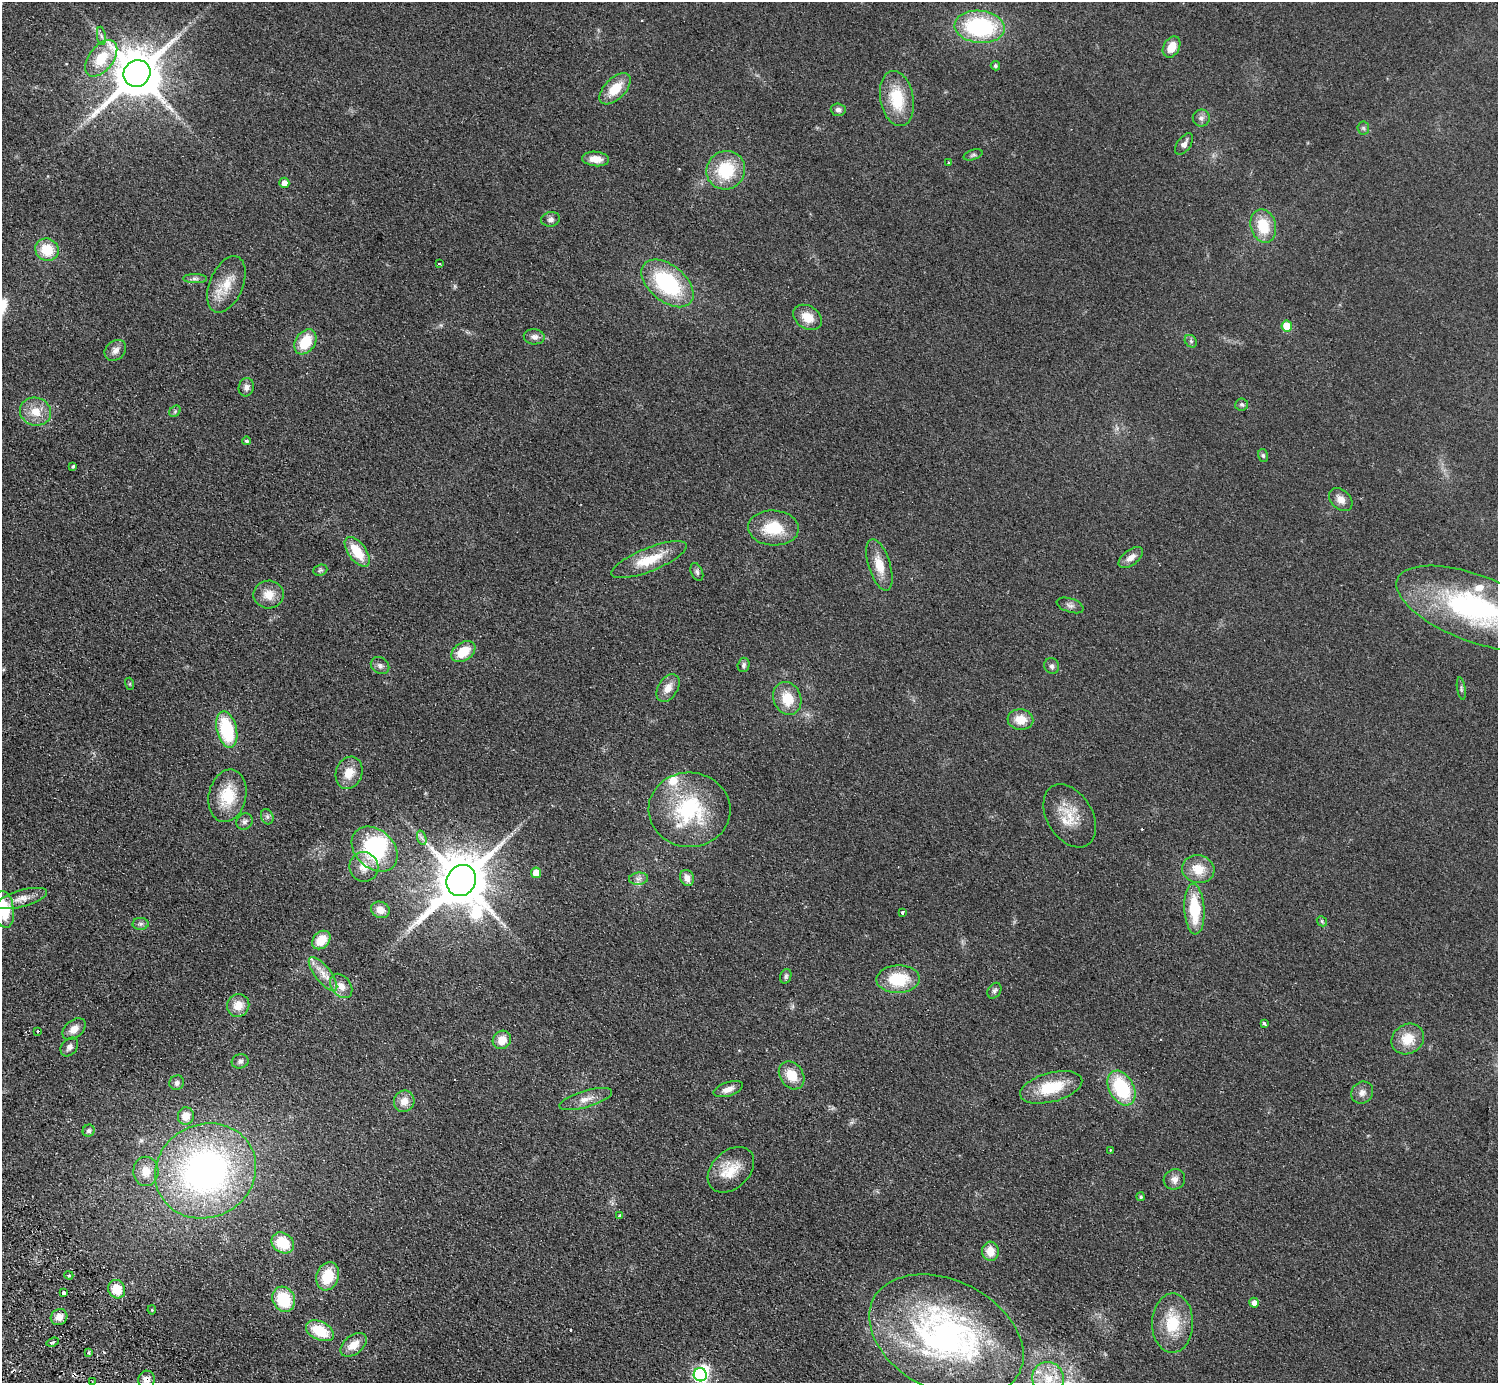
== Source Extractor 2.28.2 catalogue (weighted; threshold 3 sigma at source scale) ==
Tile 7 of 4 x 4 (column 3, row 2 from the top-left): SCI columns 3037-4532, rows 2963-4343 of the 6072 x 6066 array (HDU 1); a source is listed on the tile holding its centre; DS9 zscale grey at full resolution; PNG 1500 x 1385 px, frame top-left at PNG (2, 2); each listed source drawn as its Kron ellipse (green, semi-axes under 4 px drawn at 4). Shown black and unused: <1% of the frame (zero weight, under 2 of 3 exposures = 3% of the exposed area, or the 3 px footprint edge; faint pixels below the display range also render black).
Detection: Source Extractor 2.28.2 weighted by HDU 2 'WHT'; one run over the whole footprint, this tile lists its part. Background 0.0639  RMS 0.0091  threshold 0.0409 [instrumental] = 3 sigma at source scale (4.5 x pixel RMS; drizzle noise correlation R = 1.50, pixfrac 1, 0.05/0.05 arcsec/px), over >= 5 px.
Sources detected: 145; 2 inside a brighter object's white glare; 6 cosmic-ray / hot-pixel residue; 1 long thin detection or spike segment (spike, bleed or trail) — neither listed nor drawn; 6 inside a brighter listed object's ellipse — not listed separately; the other 130 listed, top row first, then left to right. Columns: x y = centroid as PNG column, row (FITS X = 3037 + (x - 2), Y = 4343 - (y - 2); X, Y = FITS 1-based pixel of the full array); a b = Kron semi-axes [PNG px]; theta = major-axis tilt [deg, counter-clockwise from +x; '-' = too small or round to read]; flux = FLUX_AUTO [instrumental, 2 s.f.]
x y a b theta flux
980 27 25 16 -6 98
101 36 9 4 -81 2.4
1172 47 11 8 61 13
101 58 21 12 53 26
995 66 5 4 - 1.9
137 73 14 13 - 4900
615 89 19 10 45 19
897 98 28 16 -79 35
838 110 7 6 - 2.8
1201 118 8 8 - 3.8
1363 128 6 6 - 1.7
1184 144 12 6 54 4.1
973 155 10 5 18 1.9
596 159 13 7 -5 8.3
948 163 3 2 - 1.2
726 170 20 19 - 41
284 183 5 5 - 5.8
551 219 9 7 11 3.2
1263 226 17 12 -76 26
47 250 12 11 - 24
439 263 3 3 - 1.5
195 279 12 4 0 3
667 283 30 18 -40 86
226 284 30 16 67 21
808 317 15 11 -33 14
1287 326 5 5 - 28
534 337 10 7 -5 4.5
1191 341 7 5 -46 1.8
305 342 13 9 56 27
115 350 12 9 40 5.6
246 387 9 7 77 4.3
1242 404 6 6 - 1.7
175 411 6 5 - 1.7
36 412 16 14 -19 15
247 441 4 4 - 1.7
1263 455 6 5 - 1.7
73 466 3 3 - 3.6
1341 499 13 9 -43 7.2
773 528 25 17 -3 31
357 552 17 9 -54 23
1131 557 14 7 37 6.5
649 560 40 11 22 27
879 565 27 11 -72 16
320 570 7 5 21 1.7
697 572 9 5 -68 2.3
269 594 15 14 - 12
1070 605 14 7 -18 3.6
1475 608 83 33 -21 190
463 652 13 9 34 20
744 665 7 6 - 2.4
380 666 10 8 -34 3.4
1052 666 8 7 - 2.8
130 684 6 4 -73 1.1
668 688 15 9 58 8.9
1461 688 11 3 -81 1.6
787 698 17 14 -69 21
1020 719 13 10 -5 14
227 730 18 10 -76 60
349 773 16 13 71 14
227 796 26 18 78 32
689 810 41 37 -3 81
1070 816 34 23 -59 25
267 817 8 6 -70 2.4
244 821 8 7 - 3
422 838 7 4 -71 2.2
375 849 26 19 -43 81
364 867 15 14 - 12
1198 869 16 14 -13 17
536 873 5 5 - 12
687 878 8 7 - 6.7
638 879 9 6 6 3.5
461 880 16 14 60 6000
22 898 26 8 16 11
4 909 18 10 -82 35
1194 909 25 10 -87 40
380 910 9 8 - 8.4
902 912 3 3 - 2.1
1322 921 6 4 -48 1.3
141 924 8 6 2 2.2
321 940 10 8 45 18
323 974 21 8 -52 10
786 976 7 5 71 1.9
898 979 21 14 2 37
341 986 13 9 -53 8.4
994 991 8 6 56 2.5
238 1005 11 11 - 12
1264 1023 3 3 - 4.6
74 1029 13 8 39 7.6
37 1031 3 3 - 2.1
1408 1039 17 14 33 18
502 1040 10 8 45 11
69 1047 10 7 51 3.9
240 1061 8 7 - 2.6
792 1075 15 11 -55 17
177 1083 7 7 - 2.5
1051 1087 32 14 15 34
1121 1088 18 12 -61 59
728 1089 15 7 19 6.4
1362 1093 11 10 - 5.5
586 1099 27 8 17 9.7
404 1101 11 10 - 9.8
186 1116 9 8 - 8.6
89 1131 6 5 - 2
1110 1150 2 2 - 0.77
731 1170 26 18 44 22
146 1171 15 12 -89 13
206 1171 51 46 26 330
1174 1179 11 10 - 5.3
1141 1197 4 4 - 1.4
620 1215 4 3 - 4
283 1243 12 9 -34 28
990 1251 9 8 - 12
69 1275 4 3 - 1.4
328 1276 14 11 70 27
117 1289 9 8 - 19
63 1292 3 3 - 5.8
284 1299 13 11 -64 39
1254 1303 5 4 - 5.3
152 1310 4 4 - 0.98
59 1317 8 7 - 8.1
1172 1323 30 20 89 34
320 1331 15 9 -25 30
946 1336 82 55 -27 280
53 1342 6 3 19 2.5
353 1345 15 9 38 12
88 1353 3 3 - 3.1
700 1375 7 6 - 150
1048 1379 17 16 - 21
147 1380 9 8 - 5.4
92 1382 3 2 - 1.1
Overlapping masked pixels (flux is a lower limit): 1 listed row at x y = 147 1380
Isophote crosses this tile's border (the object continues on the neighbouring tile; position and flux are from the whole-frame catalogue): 4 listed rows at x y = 1475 608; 4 909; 147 1380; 92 1382